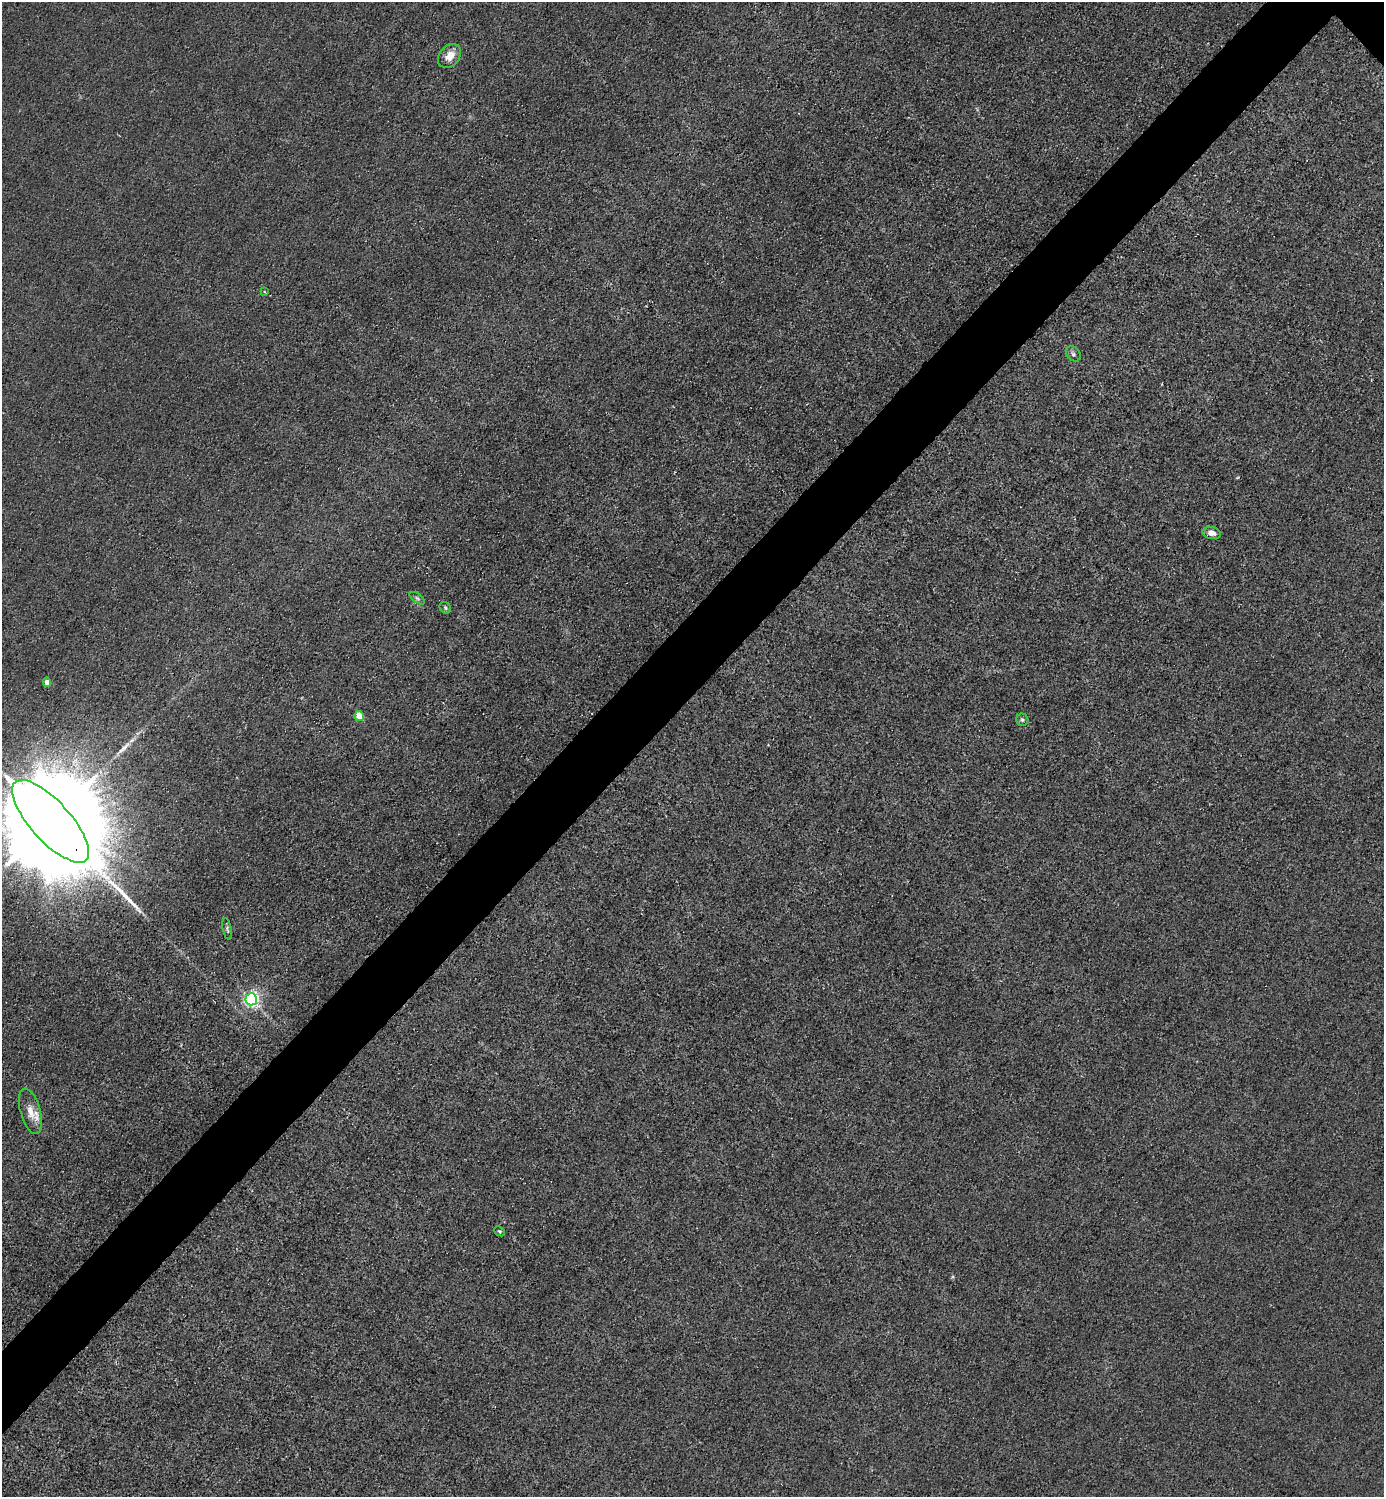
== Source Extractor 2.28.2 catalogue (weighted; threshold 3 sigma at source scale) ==
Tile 7 of 4 x 4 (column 3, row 2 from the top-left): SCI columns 3063-4444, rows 2992-4486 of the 5983 x 5983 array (HDU 1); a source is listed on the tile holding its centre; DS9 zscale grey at full resolution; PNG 1386 x 1499 px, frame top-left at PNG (2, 2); each listed source drawn as its Kron ellipse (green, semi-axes under 4 px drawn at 4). Shown black and unused: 5% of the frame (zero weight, under 3 of 4 exposures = <1% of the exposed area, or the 3 px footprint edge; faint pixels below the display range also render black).
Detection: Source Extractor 2.28.2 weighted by HDU 2 'WHT'; one run over the whole footprint, this tile lists its part. Background 0.0215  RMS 0.0062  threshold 0.0278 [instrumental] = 3 sigma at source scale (4.5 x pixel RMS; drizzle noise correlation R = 1.50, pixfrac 1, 0.05/0.05 arcsec/px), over >= 5 px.
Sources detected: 16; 1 long thin detection or spike segment (spike, bleed or trail) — neither listed nor drawn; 1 inside a brighter listed object's ellipse — not listed separately; the other 14 listed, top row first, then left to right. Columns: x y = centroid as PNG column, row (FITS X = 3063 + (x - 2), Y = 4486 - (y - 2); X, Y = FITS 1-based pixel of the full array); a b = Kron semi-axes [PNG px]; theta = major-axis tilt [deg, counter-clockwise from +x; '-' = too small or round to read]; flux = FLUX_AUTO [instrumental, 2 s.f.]
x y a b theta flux
449 56 13 10 49 7.7
265 292 3 2 - 0.63
1073 354 8 6 -46 1.7
1212 533 9 6 -12 3.5
417 598 9 4 -35 1.4
445 608 6 5 - 1.1
47 682 4 4 - 4.2
359 716 5 4 - 13
1022 720 6 6 - 1.2
50 821 53 20 -48 38000
227 929 11 4 -78 1.4
251 999 6 6 - 200
30 1111 23 10 -74 7.6
500 1231 6 4 -40 1
Overlapping masked pixels (flux is a lower limit): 1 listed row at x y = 50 821